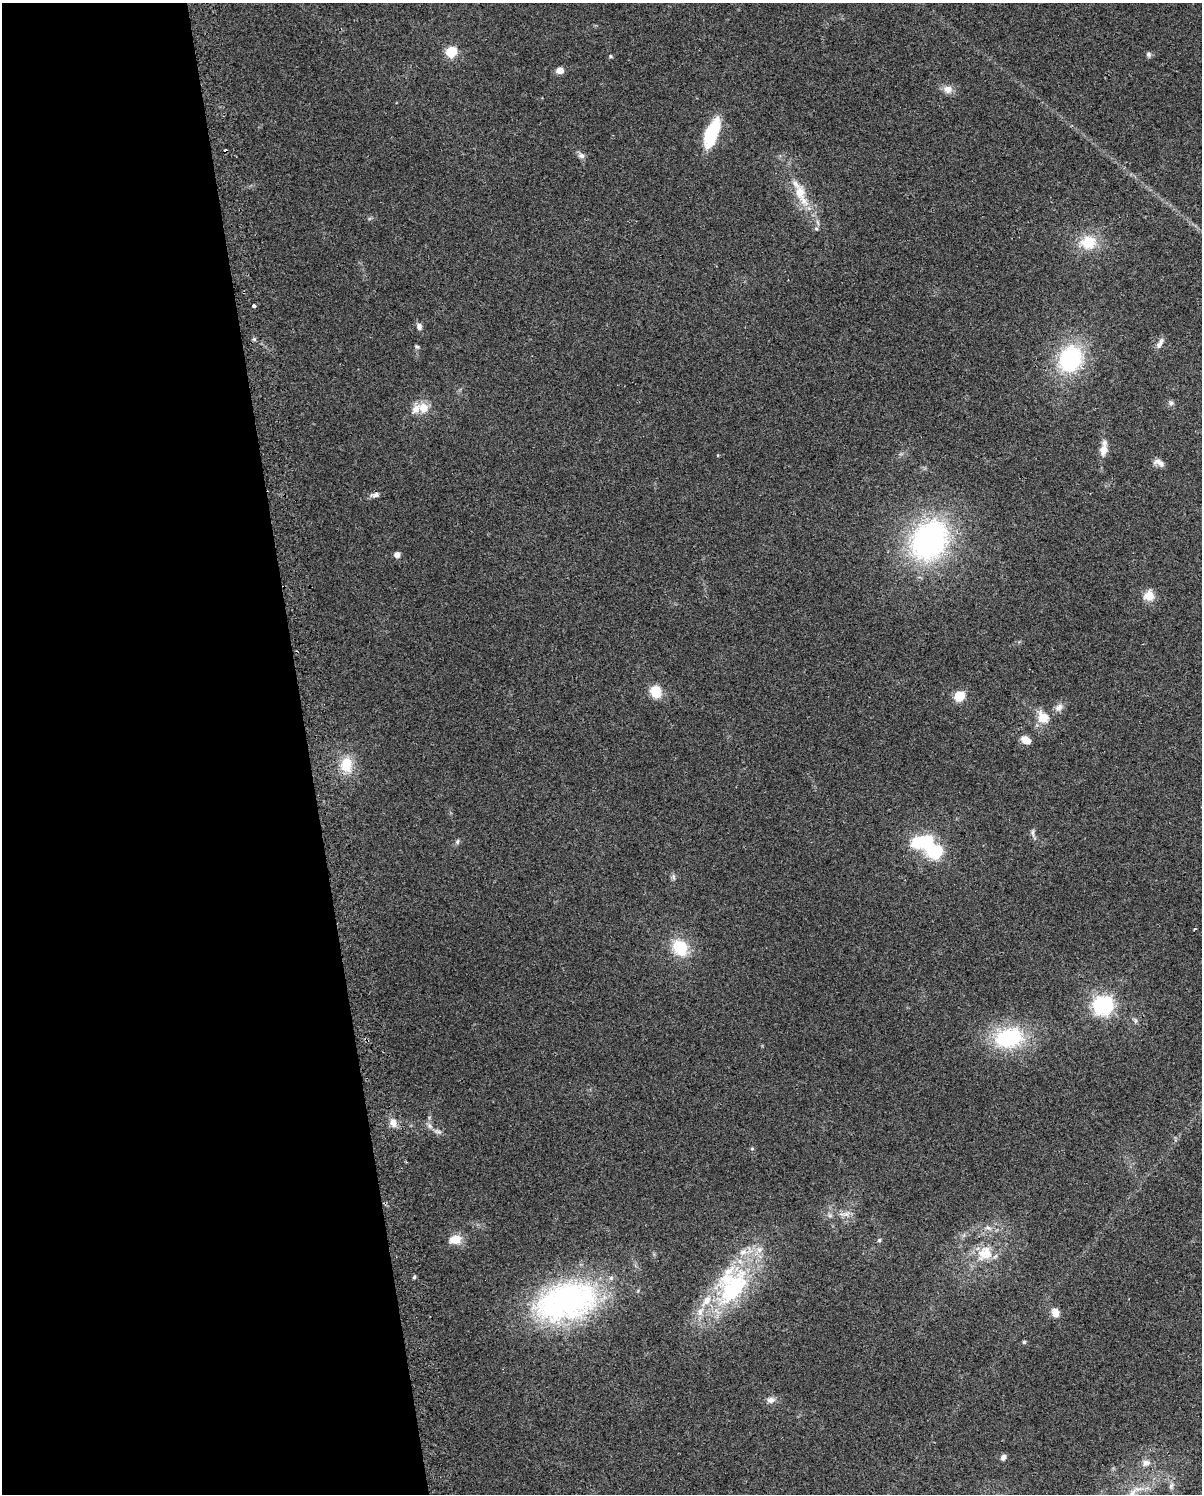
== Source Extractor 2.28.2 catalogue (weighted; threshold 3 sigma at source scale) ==
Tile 5 of 4 x 3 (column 1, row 2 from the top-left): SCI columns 32-1231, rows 1519-3010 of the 4864 x 4573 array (HDU 1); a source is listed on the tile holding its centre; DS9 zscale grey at full resolution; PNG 1204 x 1496 px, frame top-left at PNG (2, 3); no overlay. Shown black and unused: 26% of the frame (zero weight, under 2 of 3 exposures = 2% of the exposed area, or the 3 px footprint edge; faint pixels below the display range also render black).
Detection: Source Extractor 2.28.2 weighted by HDU 2 'WHT'; one run over the whole footprint, this tile lists its part. Background 0.0646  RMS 0.0088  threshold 0.0397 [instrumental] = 3 sigma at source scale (4.5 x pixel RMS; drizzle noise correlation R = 1.50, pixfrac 1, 0.0396/0.0396 arcsec/px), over >= 5 px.
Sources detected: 61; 2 inside a brighter object's white glare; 1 cosmic-ray / hot-pixel residue — not listed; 7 inside a brighter listed object's ellipse — not listed separately; the other 51 listed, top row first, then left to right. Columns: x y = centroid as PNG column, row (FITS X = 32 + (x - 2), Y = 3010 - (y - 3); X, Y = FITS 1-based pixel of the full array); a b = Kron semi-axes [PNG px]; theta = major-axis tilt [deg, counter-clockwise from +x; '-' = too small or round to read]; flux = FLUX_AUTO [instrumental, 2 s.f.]
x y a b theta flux
451 52 6 5 - 62
1149 54 7 6 - 2
610 56 5 3 - 0.88
560 70 7 6 - 6.1
947 89 12 10 -28 6.1
712 133 34 13 69 38
581 156 9 7 -16 3
800 193 22 13 -80 17
1088 242 20 17 9 22
253 306 4 3 - 10
419 326 8 6 -82 3.3
1160 343 16 5 64 3.9
417 347 6 4 -17 1.3
1070 359 25 20 68 86
1171 403 6 6 - 2
423 408 13 12 - 11
1104 450 12 9 80 7.7
1158 462 14 7 -24 4.8
375 495 12 6 14 3.2
929 540 39 31 57 200
397 555 5 5 - 4.9
1149 595 12 11 - 11
655 692 14 11 -89 15
959 696 6 5 - 54
1059 708 11 8 42 4.7
1043 717 17 14 -36 13
1025 740 11 8 -32 7.9
346 765 20 14 -88 20
1033 833 11 4 -82 2.1
457 842 7 5 88 1.6
935 852 7 6 - 130
680 948 18 15 -54 29
1103 1005 7 7 - 360
1009 1037 29 19 11 74
393 1123 13 8 -70 5.9
430 1126 8 6 -47 2.7
752 1149 5 3 - 0.96
846 1214 8 5 -32 3
455 1239 16 11 9 9.9
879 1240 5 4 - 1.2
985 1253 22 20 35 22
414 1277 4 4 - 1.6
734 1288 59 34 52 100
566 1301 70 40 15 220
1055 1312 12 9 -69 6.4
1024 1342 4 4 - 1.3
771 1400 10 8 16 4
1003 1457 7 5 66 3.2
1146 1463 12 9 15 5.3
1171 1486 9 4 55 2.3
1133 1492 15 7 46 7.6